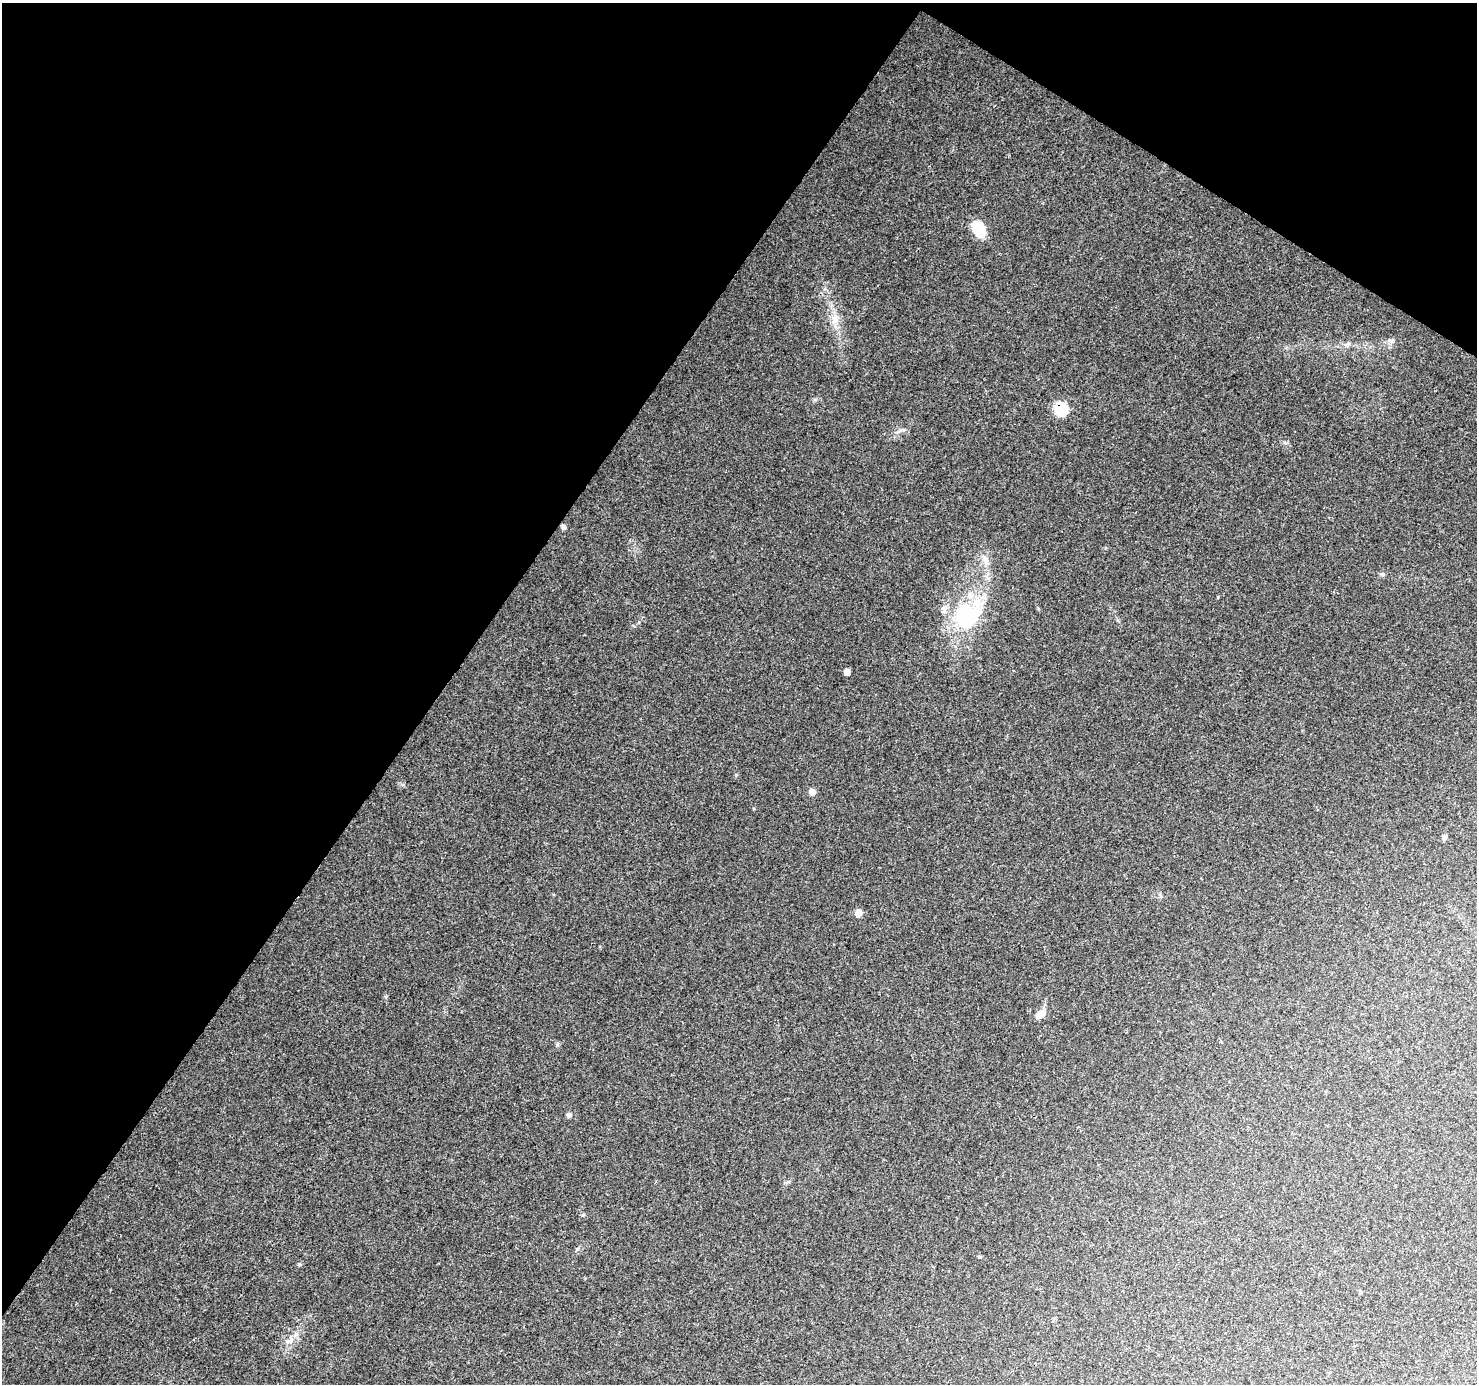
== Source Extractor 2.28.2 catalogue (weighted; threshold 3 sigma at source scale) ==
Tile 2 of 4 x 4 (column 2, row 1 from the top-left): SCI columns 1483-2957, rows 4401-5782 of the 5908 x 5970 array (HDU 1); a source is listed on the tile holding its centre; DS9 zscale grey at full resolution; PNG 1479 x 1386 px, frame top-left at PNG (2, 3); no overlay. Shown black and unused: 35% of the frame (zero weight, under 3 of 4 exposures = <1% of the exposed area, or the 3 px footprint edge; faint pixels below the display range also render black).
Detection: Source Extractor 2.28.2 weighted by HDU 2 'WHT'; one run over the whole footprint, this tile lists its part. Background 0.126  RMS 0.0058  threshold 0.0259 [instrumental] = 3 sigma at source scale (4.5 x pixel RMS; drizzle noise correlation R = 1.50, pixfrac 1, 0.0396/0.0396 arcsec/px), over >= 5 px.
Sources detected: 19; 1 inside a brighter listed object's ellipse — not listed separately; the other 18 listed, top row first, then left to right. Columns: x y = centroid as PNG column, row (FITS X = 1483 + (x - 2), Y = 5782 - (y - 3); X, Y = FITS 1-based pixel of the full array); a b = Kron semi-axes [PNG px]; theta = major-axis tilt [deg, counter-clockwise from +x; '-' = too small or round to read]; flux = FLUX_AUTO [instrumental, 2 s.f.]
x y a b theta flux
979 229 15 11 -65 16
834 319 16 9 78 5.3
1347 344 9 3 45 1.1
1060 409 14 14 - 14
901 430 11 4 19 1.7
563 527 5 4 - 2.2
986 560 15 7 -72 3.7
1382 574 6 5 - 1
966 616 35 34 - 47
847 672 5 5 - 6
812 792 5 5 - 5.1
1444 837 5 4 - 2.9
858 913 5 5 - 7
1040 1014 10 7 47 5.6
569 1115 6 6 - 1.3
583 1215 5 5 - 0.76
1360 1292 4 4 - 0.87
290 1340 15 5 21 2.7
Overlapping masked pixels (flux is a lower limit): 1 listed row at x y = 1060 409
Unlisted compact peaks at least as high as the median listed source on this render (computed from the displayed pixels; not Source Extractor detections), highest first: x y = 557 1045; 577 1249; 1284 442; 1218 597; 385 997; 736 775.